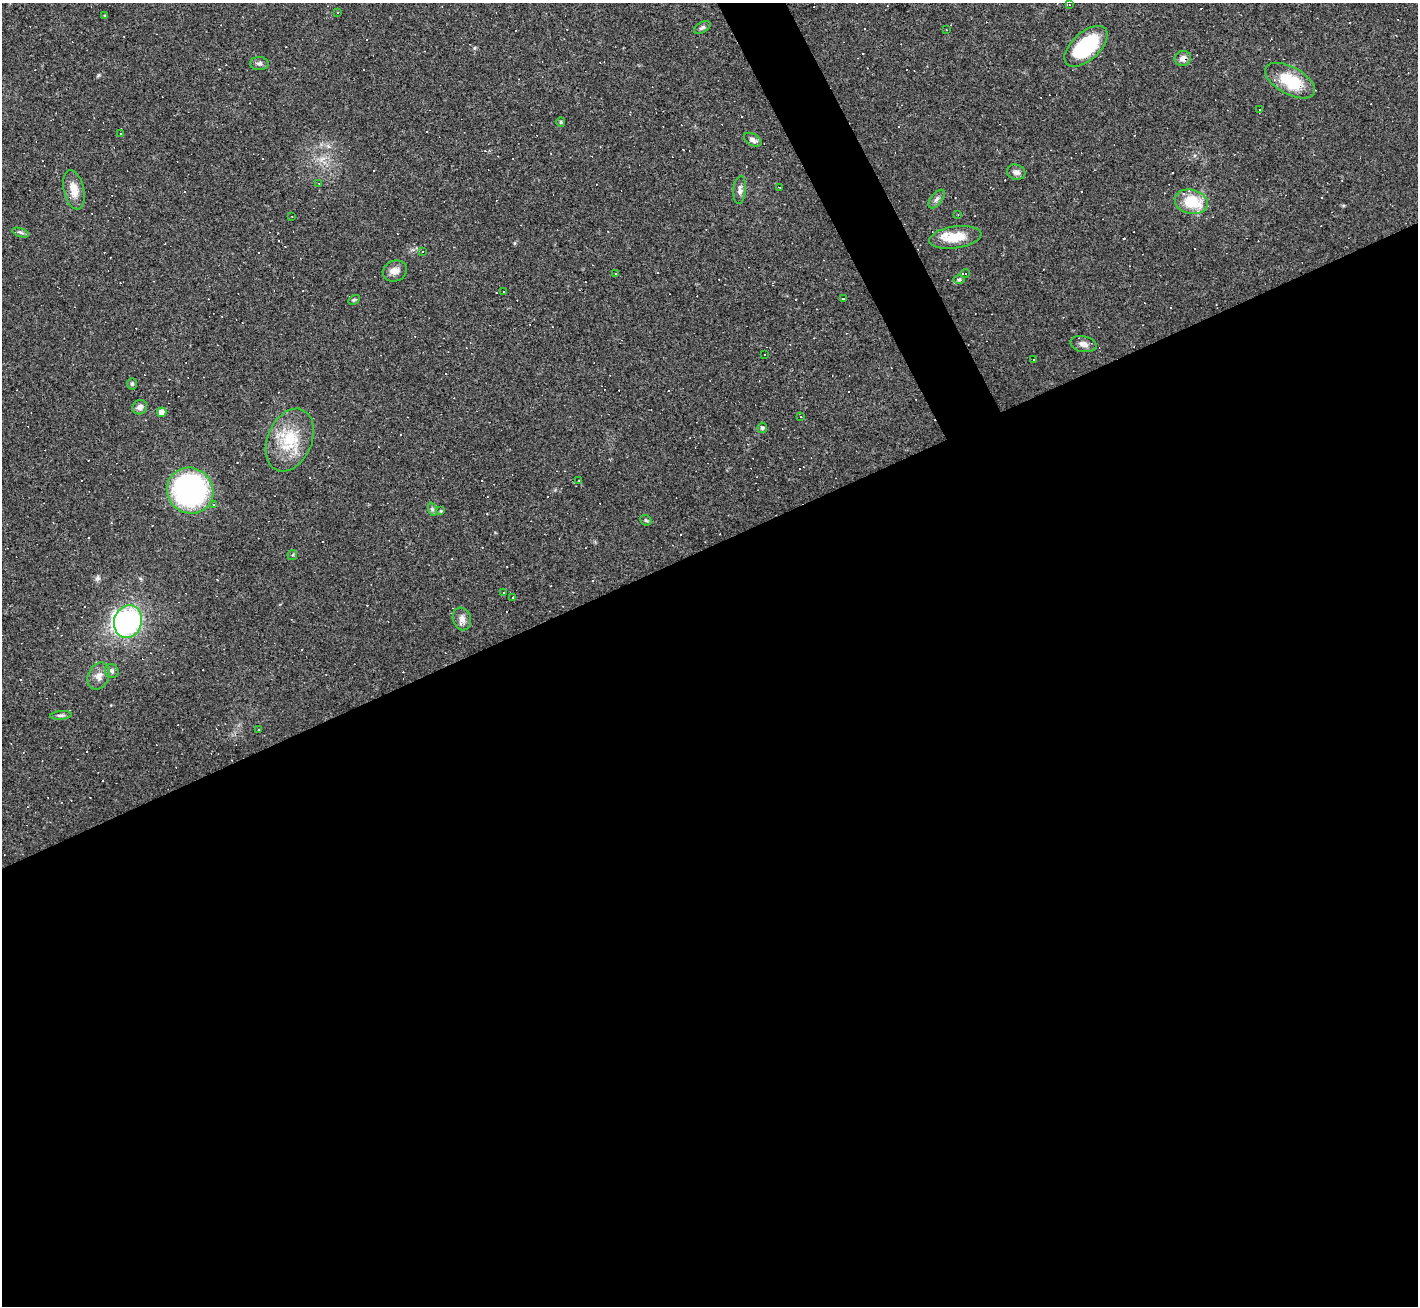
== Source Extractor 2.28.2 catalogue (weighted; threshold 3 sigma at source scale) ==
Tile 15 of 4 x 4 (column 3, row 4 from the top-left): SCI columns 2831-4246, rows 151-1454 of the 5661 x 5650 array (HDU 1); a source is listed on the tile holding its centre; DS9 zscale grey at full resolution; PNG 1420 x 1308 px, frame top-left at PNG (2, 3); each listed source drawn as its Kron ellipse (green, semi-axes under 4 px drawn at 4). Shown black and unused: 60% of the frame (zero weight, under 3 of 4 exposures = <1% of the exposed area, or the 3 px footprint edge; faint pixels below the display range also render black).
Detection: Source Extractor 2.28.2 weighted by HDU 2 'WHT'; one run over the whole footprint, this tile lists its part. Background 0.0685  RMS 0.0052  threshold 0.0234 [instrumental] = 3 sigma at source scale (4.5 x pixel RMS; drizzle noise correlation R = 1.50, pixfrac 1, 0.05/0.05 arcsec/px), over >= 5 px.
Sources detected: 117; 1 inside a brighter object's white glare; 58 cosmic-ray / hot-pixel residue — neither listed nor drawn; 2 inside a brighter listed object's ellipse — not listed separately; the other 56 listed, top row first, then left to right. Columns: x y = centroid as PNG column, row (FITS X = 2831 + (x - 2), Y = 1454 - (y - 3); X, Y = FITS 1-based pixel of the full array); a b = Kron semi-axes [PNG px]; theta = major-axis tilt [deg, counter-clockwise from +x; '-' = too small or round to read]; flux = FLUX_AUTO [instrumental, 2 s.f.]
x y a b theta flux
1069 5 3 2 - 0.45
338 12 3 2 - 0.59
105 16 3 3 - 0.71
702 28 9 5 31 1.3
946 30 3 2 - 0.54
1086 46 26 14 42 41
1183 58 8 7 - 2.9
259 64 9 6 -1 1.5
1290 81 27 13 -29 20
1260 110 2 2 - 0.35
561 122 4 4 - 0.58
120 133 2 2 - 0.31
753 140 9 5 -30 2.2
1016 172 9 7 -17 2
319 183 3 3 - 0.47
779 187 3 2 - 0.29
74 190 20 10 -77 6.8
740 190 14 6 85 2.3
937 199 11 5 52 1.8
1191 202 17 12 -13 18
958 214 3 2 - 0.35
292 217 3 2 - 0.39
21 232 8 3 -19 1
955 237 26 11 8 11
422 251 3 3 - 16
395 271 12 10 24 4.4
965 273 5 3 - 1.2
615 274 3 2 - 0.68
959 280 6 4 1 0.73
504 292 2 2 - 0.45
844 299 3 3 - 2.3
354 300 6 4 30 0.65
1083 344 13 8 -11 2.8
765 354 3 2 - 0.55
1033 360 3 2 - 0.36
132 384 5 5 - 0.93
140 407 7 7 - 2.2
162 412 5 4 - 5.5
801 416 3 3 - 0.71
762 428 5 5 - 1.1
290 440 33 22 66 22
579 481 3 2 - 0.38
190 491 24 22 -42 99
213 505 4 3 - 0.67
432 509 7 4 -72 0.89
441 511 4 4 - 0.47
646 520 6 5 - 0.8
292 555 5 4 - 0.85
504 593 2 2 - 0.38
513 597 3 3 - 1
462 619 11 9 -72 2.9
128 622 17 13 73 58
112 671 7 6 - 1.5
99 676 14 10 67 4
61 715 11 4 5 1.2
259 729 3 2 - 0.47
Overlapping masked pixels (flux is a lower limit): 1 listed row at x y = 1183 58